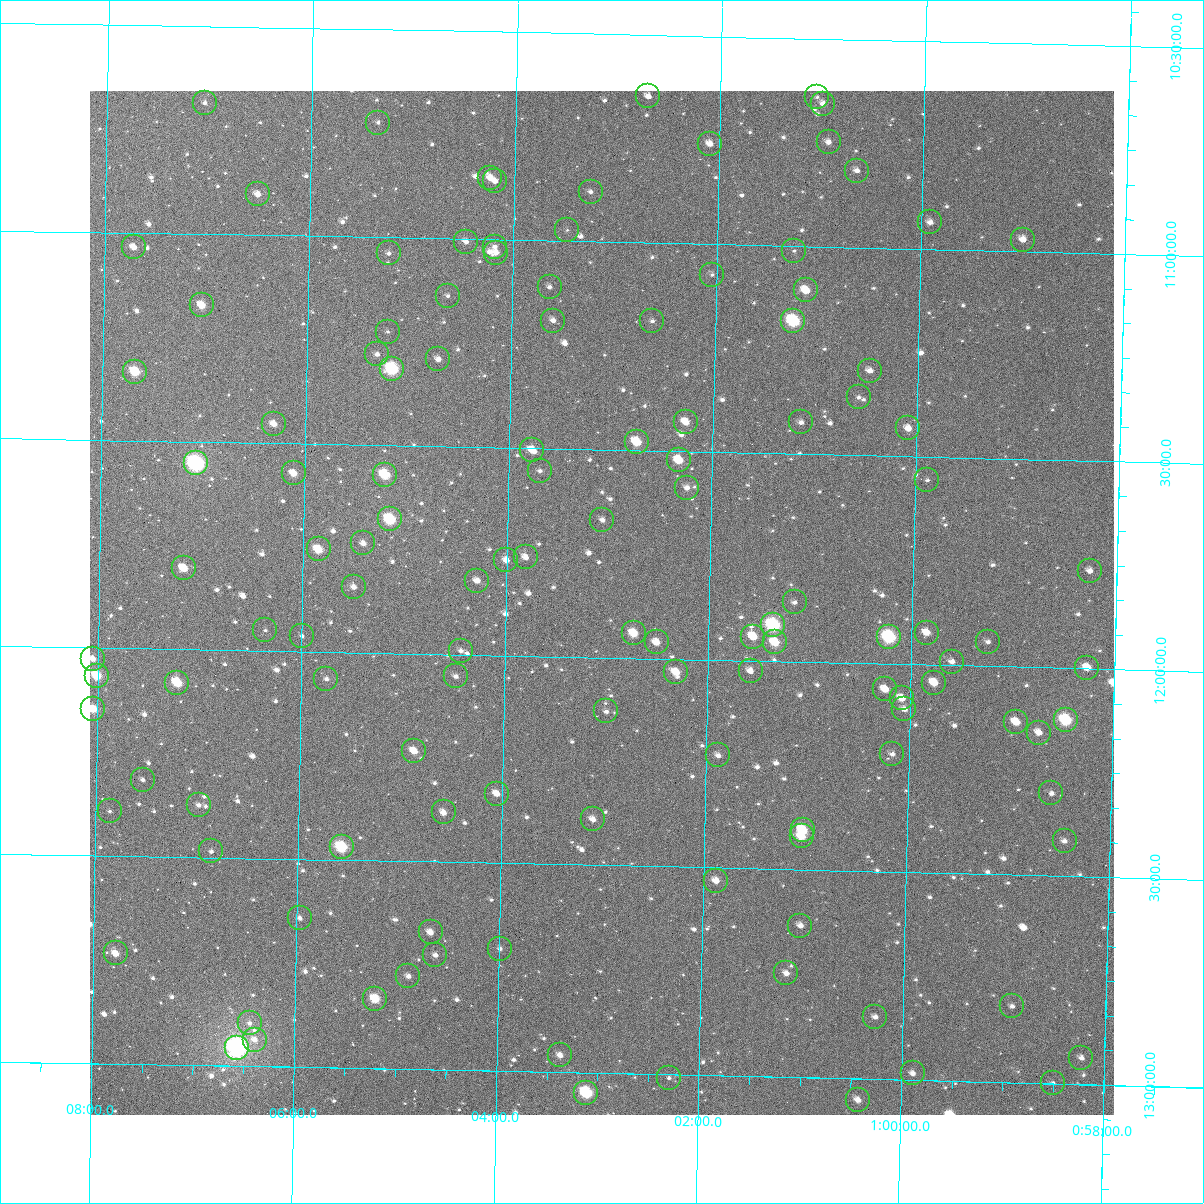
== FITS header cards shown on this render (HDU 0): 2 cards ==
NAXIS1  =                 1024
NAXIS2  =                 1024

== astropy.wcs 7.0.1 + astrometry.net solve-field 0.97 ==
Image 1024 x 1024 px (HDU 0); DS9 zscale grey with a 90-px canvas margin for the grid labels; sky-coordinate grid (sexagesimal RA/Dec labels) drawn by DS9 from the SOLVED WCS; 126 Tycho-2 reference stars matched to detected sources circled (green)
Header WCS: RA---TAN-SIP/DEC--TAN-SIP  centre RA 01:03:03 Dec +11:52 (15.76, +11.87 deg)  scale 8.66 arcsec/px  FOV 147.9' x 147.9'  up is +179 deg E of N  parity flipped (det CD > 0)
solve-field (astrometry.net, Tycho-2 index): VERIFIED the header's WCS against the Tycho-2 star catalogue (verified at 6 index scales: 11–126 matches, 0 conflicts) and refined it, rather than solving blind
Solved WCS: RA---TAN-SIP/DEC--TAN-SIP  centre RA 01:03:03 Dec +11:52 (15.76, +11.87 deg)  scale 8.66 arcsec/px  FOV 147.9' x 147.9'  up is +179 deg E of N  parity flipped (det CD > 0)
The solver's refit moves the header's centre by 0.47 arcsec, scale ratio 1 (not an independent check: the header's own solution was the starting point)
Tycho-2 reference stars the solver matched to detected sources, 126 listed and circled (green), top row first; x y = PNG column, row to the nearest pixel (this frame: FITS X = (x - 90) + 1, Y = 1024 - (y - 91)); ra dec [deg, ICRS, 3 dp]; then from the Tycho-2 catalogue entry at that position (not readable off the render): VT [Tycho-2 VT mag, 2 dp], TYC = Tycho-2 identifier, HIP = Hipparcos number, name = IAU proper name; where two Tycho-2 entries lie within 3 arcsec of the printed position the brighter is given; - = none
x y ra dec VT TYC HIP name
648 96 15.675 +10.648 12.15 615-10-1 - -
817 97 15.263 +10.640 12.23 608-546-1 - -
205 103 16.761 +10.685 11.99 615-60-1 - -
823 104 15.248 +10.656 11.21 608-282-1 - -
378 123 16.335 +10.724 12.42 615-290-1 - -
829 142 15.232 +10.748 11.99 608-374-1 - -
710 144 15.522 +10.759 10.63 615-574-1 - -
857 171 15.161 +10.815 11.67 608-30-1 - -
490 178 16.058 +10.851 10.82 615-952-1 - -
495 181 16.046 +10.860 11.96 615-703-1 - -
591 192 15.812 +10.880 12.07 615-401-1 - -
258 194 16.626 +10.902 11.19 615-819-1 - -
930 222 14.978 +10.935 11.23 608-472-1 - -
567 230 15.868 +10.973 12.54 615-1018-1 - -
1023 240 14.750 +10.971 10.84 608-268-1 - -
466 242 16.115 +11.006 11.14 615-962-1 - -
134 247 16.929 +11.035 10.97 615-980-1 - -
495 247 16.044 +11.017 11.81 615-375-1 - -
794 251 15.311 +11.011 12.26 608-586-1 - -
389 253 16.303 +11.038 11.86 615-966-1 - -
496 253 16.040 +11.031 11.20 615-408-1 - -
712 275 15.510 +11.073 11.80 615-927-1 - -
550 287 15.908 +11.111 11.88 615-600-1 - -
806 290 15.280 +11.106 10.12 608-1059-1 - -
448 296 16.157 +11.137 12.52 615-830-1 - -
202 305 16.759 +11.172 10.16 615-57-1 - -
553 321 15.896 +11.192 12.18 615-911-1 - -
652 321 15.654 +11.188 12.18 615-514-1 - -
793 321 15.308 +11.180 8.24 608-1023-1 4765 -
388 332 16.303 +11.227 12.64 615-972-1 - -
377 354 16.327 +11.282 11.57 615-23-1 - -
438 359 16.177 +11.291 11.32 615-205-1 - -
392 369 16.290 +11.316 8.14 615-339-1 5086 -
870 371 15.117 +11.296 11.25 608-1001-1 - -
135 372 16.920 +11.334 9.23 615-839-1 - -
859 397 15.143 +11.360 12.03 608-469-1 - -
686 422 15.567 +11.429 10.50 615-603-1 - -
801 422 15.284 +11.424 11.51 608-591-1 - -
274 424 16.578 +11.454 10.65 615-916-1 - -
908 428 15.021 +11.433 10.78 608-645-1 - -
637 442 15.686 +11.480 9.46 615-445-1 4884 -
532 450 15.942 +11.505 10.30 615-709-1 - -
679 460 15.581 +11.522 9.77 615-136-1 - -
196 463 16.767 +11.552 7.26 615-975-1 5244 -
540 471 15.922 +11.554 12.05 615-978-1 - -
294 473 16.527 +11.572 10.32 615-695-1 - -
385 475 16.303 +11.571 8.91 615-944-1 - -
927 480 14.970 +11.556 11.95 608-1052-1 - -
687 488 15.561 +11.587 11.15 615-954-1 - -
390 519 16.288 +11.678 8.56 615-1009-1 - -
602 520 15.767 +11.668 12.10 615-721-1 - -
363 543 16.354 +11.737 11.48 615-717-1 - -
319 549 16.462 +11.753 9.60 615-587-1 - -
526 557 15.953 +11.763 10.98 615-33-1 - -
506 560 16.000 +11.771 11.29 615-162-1 - -
184 568 16.792 +11.805 9.96 615-70-1 - -
1090 571 14.566 +11.764 11.27 608-259-1 - -
477 581 16.071 +11.822 11.32 615-435-1 - -
354 587 16.374 +11.843 11.36 615-831-1 - -
795 602 15.290 +11.857 11.60 608-1105-1 - -
773 625 15.341 +11.913 7.99 615-473-1 4775 -
265 630 16.590 +11.950 12.09 615-284-1 - -
634 633 15.684 +11.941 9.72 615-343-1 - -
927 633 14.963 +11.923 10.46 608-355-1 - -
302 636 16.499 +11.963 12.01 615-22-1 - -
753 637 15.390 +11.942 10.45 615-240-1 - -
889 637 15.055 +11.935 8.10 608-1078-1 4687 -
657 642 15.626 +11.961 10.46 615-621-1 - -
775 642 15.336 +11.955 9.52 615-632-1 - -
988 642 14.812 +11.941 12.23 608-225-1 - -
461 651 16.109 +11.991 11.71 615-269-1 - -
93 659 17.012 +12.027 11.27 615-748-1 - -
952 662 14.899 +11.991 11.14 608-25-1 - -
1087 668 14.567 +11.998 10.64 608-1038-1 - -
751 671 15.394 +12.025 10.85 615-747-1 - -
676 672 15.577 +12.032 10.47 615-490-1 - -
97 676 17.002 +12.067 9.29 615-96-1 - -
456 676 16.119 +12.053 11.48 615-809-1 - -
326 679 16.437 +12.065 12.23 615-910-1 - -
177 683 16.804 +12.080 9.10 615-906-1 5258 -
934 683 14.942 +12.043 10.00 608-173-1 - -
885 689 15.062 +12.062 10.20 608-509-1 - -
902 698 15.021 +12.082 10.36 608-503-1 - -
93 709 17.009 +12.148 9.94 615-970-1 - -
904 709 15.014 +12.108 11.13 608-309-1 - -
606 711 15.748 +12.130 11.59 615-1008-1 - -
1066 720 14.616 +12.125 8.50 608-679-1 4570 -
1016 722 14.738 +12.133 10.13 608-125-1 - -
1039 733 14.681 +12.157 10.62 608-1013-1 - -
414 751 16.218 +12.235 10.47 615-586-1 - -
892 754 15.041 +12.217 11.65 608-209-1 - -
718 755 15.469 +12.230 11.13 615-111-1 - -
143 780 16.885 +12.316 11.64 615-257-1 - -
1051 793 14.647 +12.302 11.77 608-183-1 - -
497 794 16.011 +12.333 10.94 615-800-1 - -
199 805 16.746 +12.374 11.61 615-149-1 - -
110 811 16.965 +12.393 12.95 615-317-1 - -
444 812 16.143 +12.381 10.77 615-474-1 - -
593 819 15.774 +12.390 11.12 615-114-1 - -
803 830 15.257 +12.405 9.35 608-47-1 - -
802 836 15.260 +12.420 9.94 608-279-1 - -
1065 841 14.612 +12.416 12.12 608-697-1 - -
342 847 16.392 +12.469 8.48 615-88-1 5117 -
211 851 16.713 +12.485 12.40 615-28-1 - -
716 881 15.467 +12.532 10.77 618-114-1 - -
300 918 16.492 +12.642 11.90 618-348-1 - -
800 926 15.257 +12.635 11.36 611-722-1 - -
431 932 16.168 +12.670 10.88 618-346-1 - -
500 949 15.997 +12.706 11.92 618-270-1 - -
116 953 16.944 +12.735 10.39 618-178-1 - -
435 955 16.156 +12.725 11.46 618-160-1 - -
786 973 15.289 +12.750 10.92 611-278-1 - -
408 976 16.221 +12.777 11.43 618-130-1 - -
375 999 16.302 +12.832 10.12 618-266-1 - -
1012 1006 14.730 +12.816 11.98 611-714-1 - -
875 1017 15.067 +12.850 11.89 611-188-1 - -
250 1023 16.611 +12.896 12.12 618-80-1 - -
255 1040 16.598 +12.936 11.61 618-188-1 - -
237 1048 16.640 +12.956 6.25 618-1486-1 5204 -
560 1055 15.843 +12.959 10.92 618-146-1 - -
1081 1058 14.557 +12.936 11.20 611-2-1 - -
913 1073 14.972 +12.984 11.48 611-6-1 - -
669 1078 15.574 +13.008 12.31 618-982-1 - -
1053 1083 14.625 +12.998 12.17 611-880-1 - -
586 1093 15.776 +13.049 8.14 618-963-1 4915 -
858 1100 15.106 +13.051 10.51 611-954-1 - -